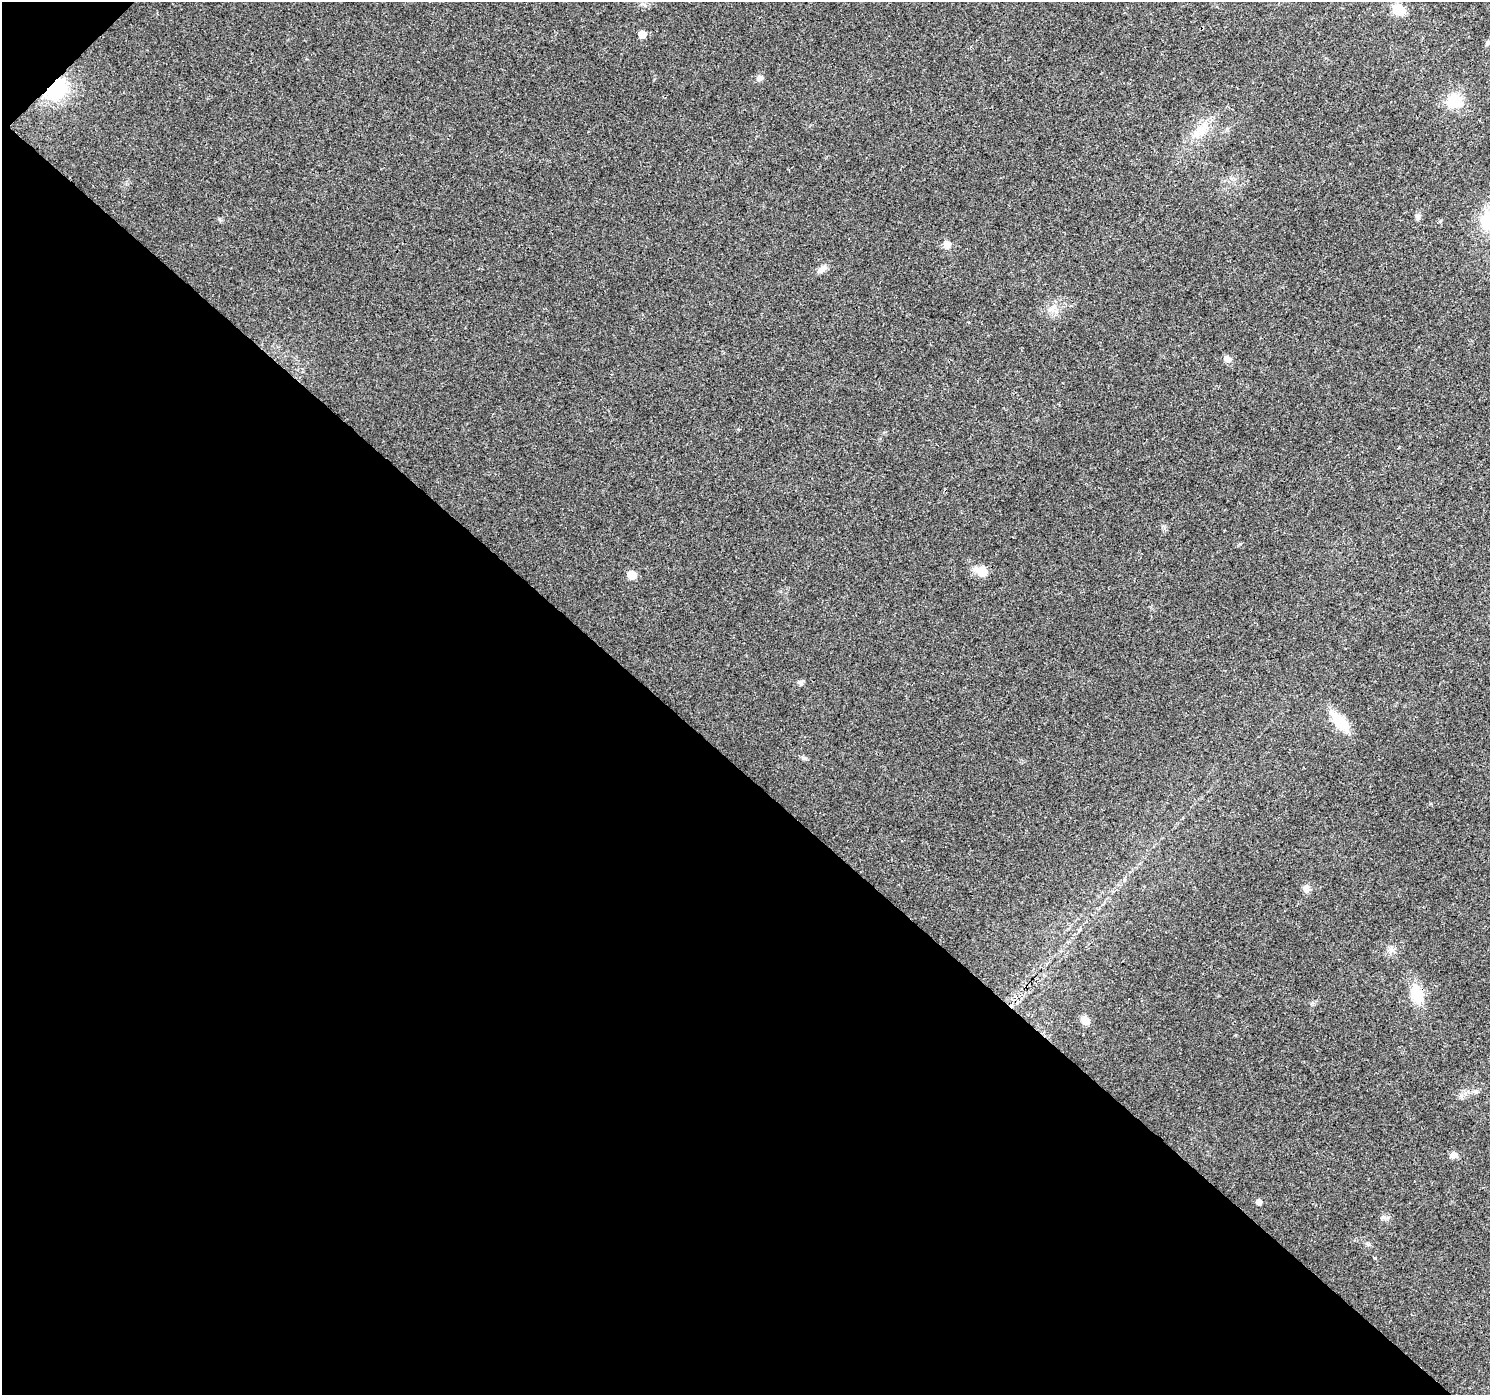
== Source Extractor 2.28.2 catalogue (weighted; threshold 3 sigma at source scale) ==
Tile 9 of 4 x 4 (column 1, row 3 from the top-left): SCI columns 79-1566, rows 1690-3082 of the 6101 x 6099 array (HDU 1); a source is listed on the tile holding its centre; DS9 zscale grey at full resolution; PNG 1492 x 1397 px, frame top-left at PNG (2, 2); no overlay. Shown black and unused: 45% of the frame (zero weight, under 3 of 4 exposures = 7% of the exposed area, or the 3 px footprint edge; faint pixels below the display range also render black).
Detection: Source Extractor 2.28.2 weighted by HDU 2 'WHT'; one run over the whole footprint, this tile lists its part. Background 0.0206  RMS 0.0036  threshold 0.0164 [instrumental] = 3 sigma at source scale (4.5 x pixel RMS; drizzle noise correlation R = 1.50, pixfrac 1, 0.0396/0.0396 arcsec/px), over >= 5 px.
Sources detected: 24; all 24 listed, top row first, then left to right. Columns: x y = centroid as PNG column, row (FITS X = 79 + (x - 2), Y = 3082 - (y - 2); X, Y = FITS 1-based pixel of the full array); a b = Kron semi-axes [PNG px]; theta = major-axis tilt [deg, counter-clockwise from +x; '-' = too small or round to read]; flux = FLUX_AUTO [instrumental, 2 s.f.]
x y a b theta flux
1398 10 13 10 -24 6.5
642 34 6 6 - 3.5
1487 43 9 6 63 0.95
759 78 8 6 31 1.5
56 89 21 16 41 26
1454 101 14 13 - 11
1201 129 20 13 65 6.5
1418 217 9 6 87 1
947 245 11 8 -76 1.9
822 269 13 7 33 1.9
1053 307 12 5 46 1.6
1227 359 11 7 -50 1.5
981 570 18 12 -3 4.3
631 575 7 7 - 5.3
800 683 8 5 -31 0.81
1340 722 31 12 -47 9.2
804 758 8 5 -26 0.78
1307 889 10 8 -71 1.7
1391 950 7 4 18 0.96
1417 994 20 13 -67 9
1085 1020 9 8 - 3.1
1453 1155 9 7 23 1.9
1259 1202 6 6 - 1.5
1375 1258 4 3 - 2.1
Overlapping masked pixels (flux is a lower limit): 2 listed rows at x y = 56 89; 1417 994
Unlisted compact peaks at least as high as the median listed source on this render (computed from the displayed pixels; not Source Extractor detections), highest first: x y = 219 219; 1240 544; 1312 1003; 1384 1217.